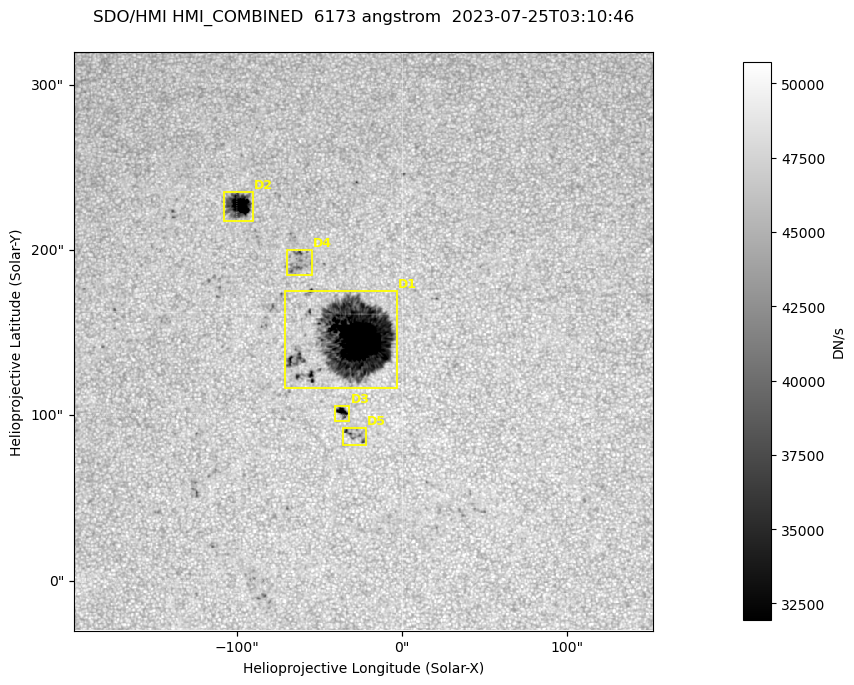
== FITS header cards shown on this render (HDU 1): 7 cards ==
TELESCOP= 'SDO/HMI '           / Telescope
INSTRUME= 'HMI_COMBINED'       / For HMI: HMI_SIDE1, HMI_FRONT2, or HMI_COMBINED
WAVELNTH=                6173. / [angstrom] Wavelength
DATE-OBS= '2023-07-25T03:10:46.000' / [ISO] Observation date {DATE__OBS}
CTYPE1  = 'HPLN-TAN'           / CTYPE1: HPLN
CTYPE2  = 'HPLT-TAN'           / CTYPE2: HPLT
BUNIT   = 'DN/s    '           / Physical Units

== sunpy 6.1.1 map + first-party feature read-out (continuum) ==
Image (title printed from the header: SDO/HMI HMI_COMBINED  6173 angstrom  2023-07-25T03:10:46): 695 x 695 px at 0.504 arcsec/px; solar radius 945 arcsec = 1874 px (partial field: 4.4% of the solar disc is inside the frame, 100% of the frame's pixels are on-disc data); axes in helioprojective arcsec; data unit DN/s (BUNIT, on the colour bar)
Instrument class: CONTINUUM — white-light / continuum photospheric image (CONTENT/OBS_TYPE)
Dark features (sunspots / pores): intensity divided by the frame's on-disc median (partial field: no limb-darkening profile); local-median window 302 px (8% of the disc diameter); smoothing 3 px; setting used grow <= 0.95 with closing radius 3 px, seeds <= 0.88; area >= 120 px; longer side >= 8 px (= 4 arcsec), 4 px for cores <= 0.7; partial field; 5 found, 5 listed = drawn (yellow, D1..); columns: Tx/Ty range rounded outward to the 2 arcsec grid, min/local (2 s.f., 1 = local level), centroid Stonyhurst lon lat
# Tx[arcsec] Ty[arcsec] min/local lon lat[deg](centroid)
D1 -72..-2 116..176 0.13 -2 +14
D2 -108..-90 218..236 0.28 -6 +19
D3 -42..-32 96..106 0.57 -2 +11
D4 -70..-54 184..200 0.79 -4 +17
D5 -36..-22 82..94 0.74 -2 +11